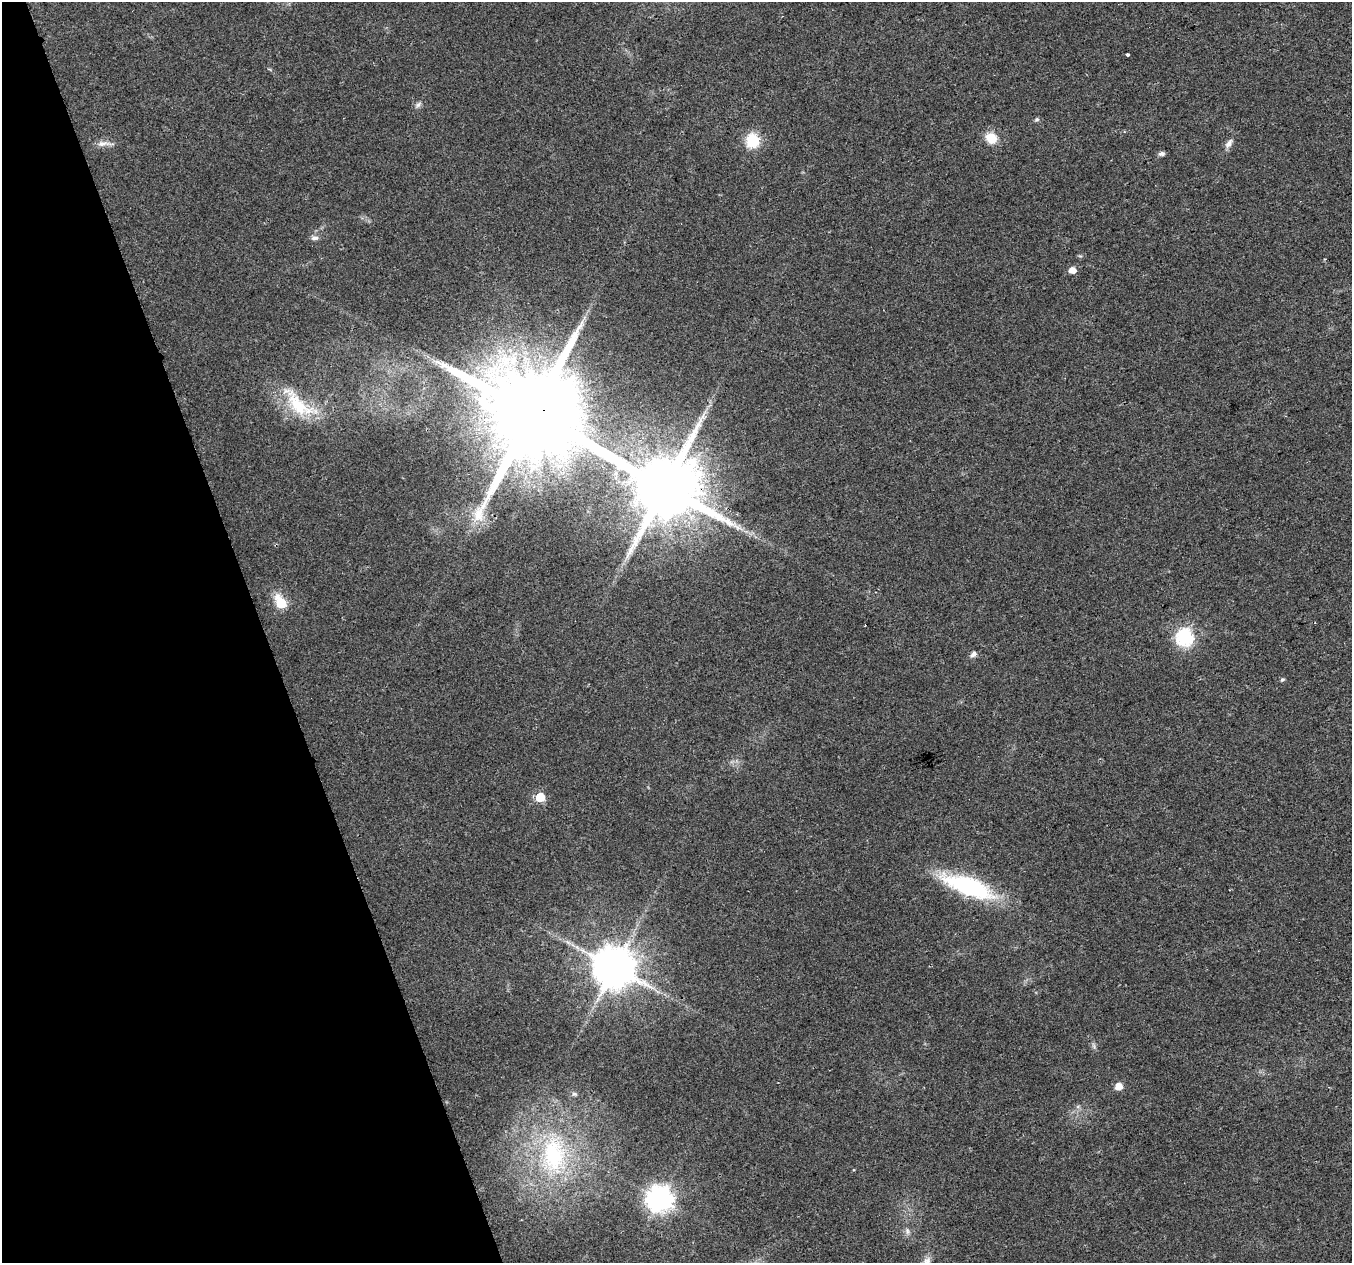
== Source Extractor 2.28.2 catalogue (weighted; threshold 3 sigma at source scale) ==
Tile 5 of 4 x 4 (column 1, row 2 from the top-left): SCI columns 1-1350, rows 2640-3900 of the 5401 x 5226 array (HDU 1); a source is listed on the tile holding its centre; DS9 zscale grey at full resolution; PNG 1354 x 1265 px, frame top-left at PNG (2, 2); no overlay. Shown black and unused: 19% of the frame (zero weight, under 2 of 3 exposures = <1% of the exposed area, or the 3 px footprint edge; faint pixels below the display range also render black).
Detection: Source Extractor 2.28.2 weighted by HDU 2 'WHT'; one run over the whole footprint, this tile lists its part. Background 0.041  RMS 0.0055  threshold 0.0249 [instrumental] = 3 sigma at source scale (4.5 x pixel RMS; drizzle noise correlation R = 1.50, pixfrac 1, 0.0396/0.0396 arcsec/px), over >= 5 px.
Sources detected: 26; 1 cosmic-ray / hot-pixel residue — not listed; the other 25 listed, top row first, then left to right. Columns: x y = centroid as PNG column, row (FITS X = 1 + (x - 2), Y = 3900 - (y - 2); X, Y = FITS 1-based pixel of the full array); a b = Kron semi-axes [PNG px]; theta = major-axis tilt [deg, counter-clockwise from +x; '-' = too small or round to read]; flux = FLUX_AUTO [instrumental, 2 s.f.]
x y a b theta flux
1127 54 3 3 - 3.8
418 105 10 5 47 1.6
1037 119 6 5 - 1
991 138 13 12 - 8.7
753 141 6 6 - 76
1229 143 13 7 55 2.9
103 144 22 6 1 3.7
1162 154 8 5 9 1.6
315 238 11 7 2 2
1072 270 6 5 - 5.5
298 404 57 21 -42 32
533 413 27 22 2 14000
664 487 19 17 -1 6700
281 603 7 6 - 33
1185 637 7 7 - 130
973 654 9 6 40 2
1282 680 5 5 - 1
540 797 5 5 - 20
968 886 57 18 -21 67
614 967 12 11 - 2100
1118 1086 5 5 - 9.1
574 1094 7 5 -2 1.1
553 1154 53 33 -88 70
660 1199 9 9 - 530
907 1231 10 5 -77 1.8
Overlapping masked pixels (flux is a lower limit): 2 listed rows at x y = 533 413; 664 487